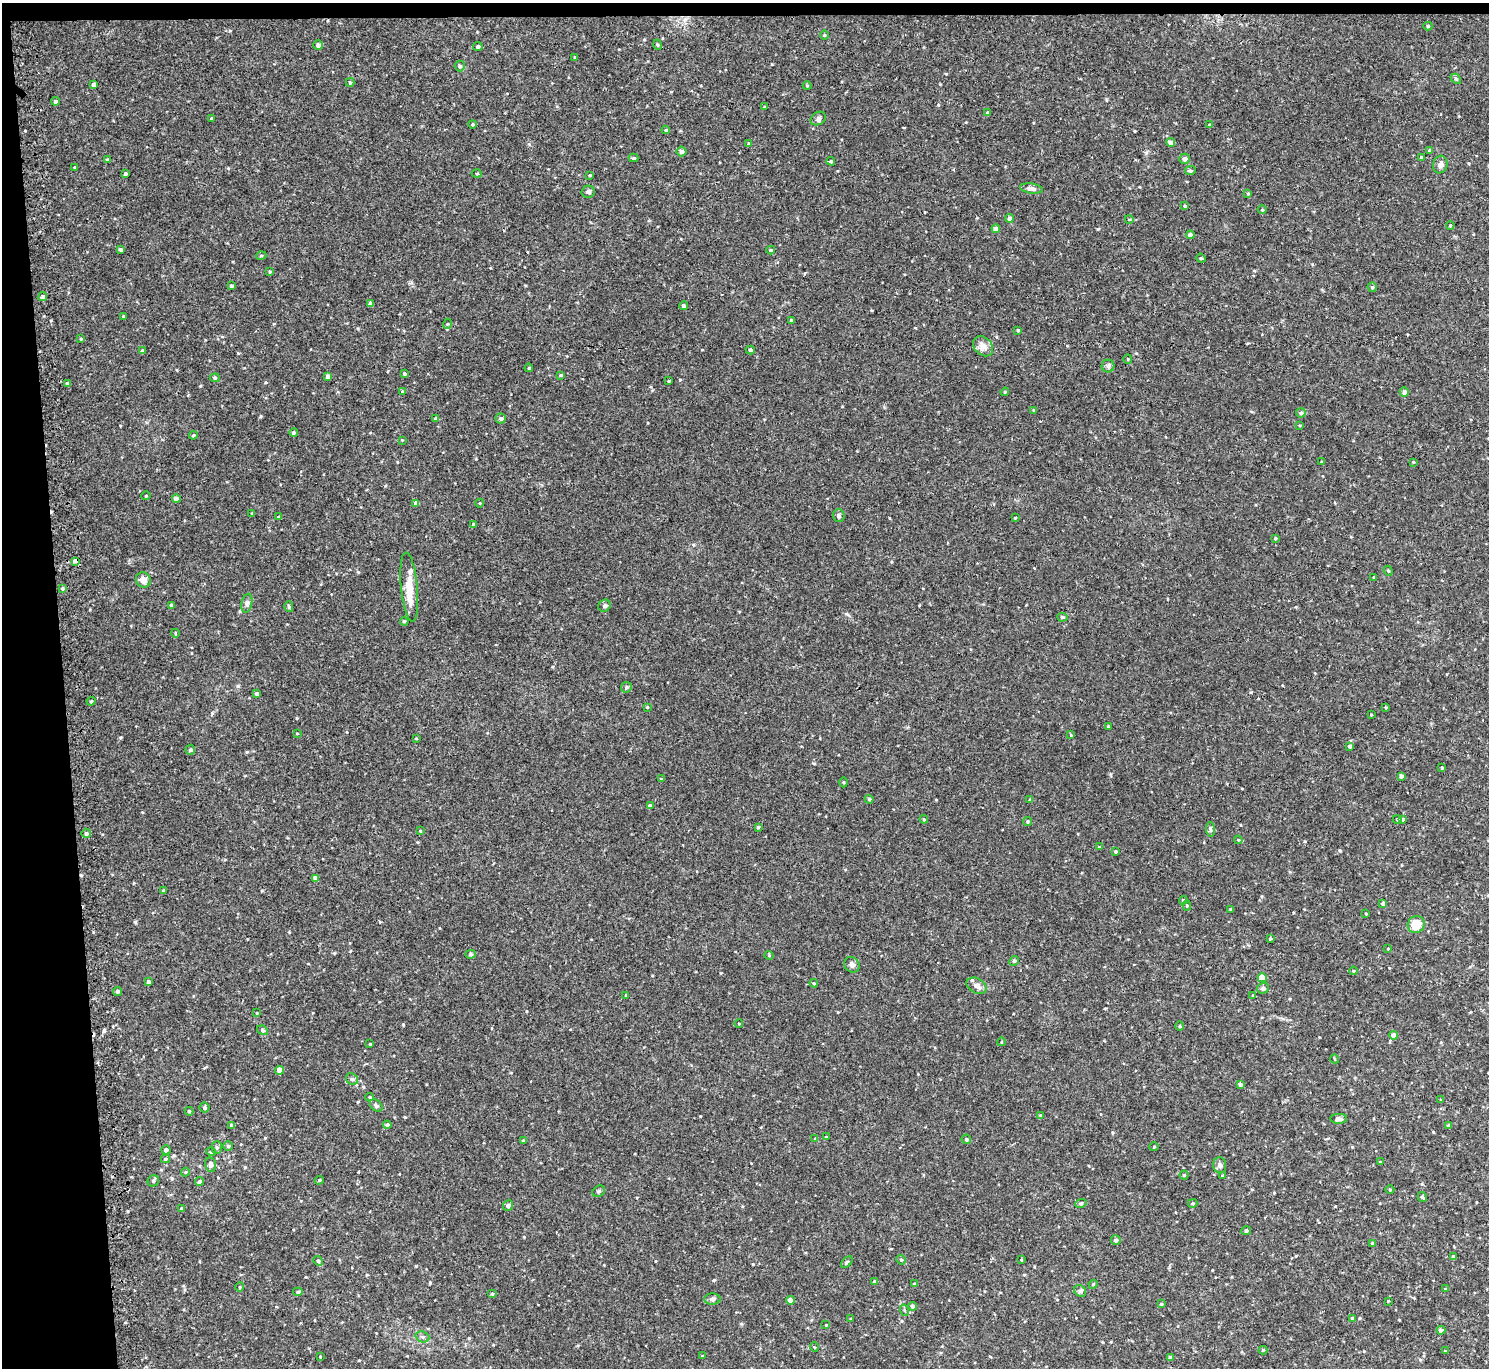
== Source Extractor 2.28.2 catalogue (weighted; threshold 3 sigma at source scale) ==
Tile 1 of 3 x 3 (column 1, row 1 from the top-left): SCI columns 27-1513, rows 2864-4229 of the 4514 x 4445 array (HDU 1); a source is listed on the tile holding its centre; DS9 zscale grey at full resolution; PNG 1491 x 1370 px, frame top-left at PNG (2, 3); each listed source drawn as its Kron ellipse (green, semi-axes under 4 px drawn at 4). Shown black and unused: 5% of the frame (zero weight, under 2 of 3 exposures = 3% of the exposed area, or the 3 px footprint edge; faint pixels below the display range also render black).
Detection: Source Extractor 2.28.2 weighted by HDU 2 'WHT'; one run over the whole footprint, this tile lists its part. Background 0.0229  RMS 0.0074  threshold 0.0333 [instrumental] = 3 sigma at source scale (4.5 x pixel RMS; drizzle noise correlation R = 1.50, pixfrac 1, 0.05/0.05 arcsec/px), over >= 5 px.
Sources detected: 243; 1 cosmic-ray / hot-pixel residue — neither listed nor drawn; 2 inside a brighter listed object's ellipse — not listed separately; the other 240 listed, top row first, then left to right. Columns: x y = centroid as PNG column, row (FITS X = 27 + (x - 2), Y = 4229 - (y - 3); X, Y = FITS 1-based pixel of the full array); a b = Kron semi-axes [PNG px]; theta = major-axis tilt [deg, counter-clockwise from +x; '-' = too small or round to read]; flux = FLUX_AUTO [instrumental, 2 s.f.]
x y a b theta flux
1428 26 4 4 - 0.96
824 35 5 3 - 0.59
318 45 5 5 - 2.3
658 45 5 3 - 0.69
478 46 5 4 - 1.5
575 57 3 3 - 0.53
460 66 5 5 - 1.1
1456 79 6 4 -42 1
350 82 4 4 - 0.91
94 84 4 3 - 2.1
807 86 4 4 - 0.69
55 101 4 4 - 1.5
764 107 3 2 - 0.58
988 112 3 3 - 0.98
212 118 3 3 - 1.1
818 119 8 6 32 1.9
473 124 4 3 - 0.86
1209 125 3 3 - 0.79
666 130 4 3 - 0.9
1171 142 4 4 - 3.9
749 144 4 4 - 1.1
1429 150 4 4 - 1.1
681 151 5 5 - 2.2
1421 157 3 3 - 0.72
634 158 5 4 - 1.2
1184 159 5 5 - 3.2
108 160 3 3 - 1.3
831 161 4 4 - 1
1440 164 9 7 72 2.7
75 167 3 3 - 0.95
1190 171 5 4 - 1.2
125 174 3 3 - 1.3
477 174 5 3 - 0.66
589 175 3 3 - 0.67
1031 188 11 5 -8 2.7
588 192 6 6 - 2.2
1248 193 4 4 - 0.7
1185 206 4 4 - 0.98
1262 210 4 3 - 0.65
1009 218 4 4 - 3.1
1129 219 4 3 - 0.63
1450 225 4 3 - 0.88
996 229 4 4 - 4.8
1190 235 4 4 - 2.5
121 250 4 4 - 1.4
771 250 4 3 - 1
261 256 5 3 - 0.67
1201 258 5 4 - 0.88
270 271 4 3 - 0.78
231 286 4 3 - 1.1
1372 287 5 4 - 1.3
43 297 4 4 - 1.9
370 304 4 4 - 2.7
683 306 4 4 - 1.5
124 316 4 3 - 1
792 320 3 3 - 1.6
447 324 5 3 - 0.69
1018 330 3 3 - 1
81 339 4 3 - 0.64
983 346 11 8 -46 4.6
750 350 5 3 - 1.2
142 351 4 3 - 1.4
1128 359 4 4 - 0.69
1108 366 6 6 - 1.6
529 368 4 3 - 0.66
404 373 4 3 - 1.1
561 375 4 3 - 1.1
328 376 4 4 - 3
215 378 5 4 - 0.85
669 381 3 2 - 0.81
68 383 3 3 - 1.4
402 392 4 4 - 0.93
1005 392 4 4 - 0.76
1404 392 4 4 - 2.8
1034 410 3 3 - 0.88
1301 413 4 4 - 1.8
501 418 5 5 - 1.3
436 419 4 4 - 2.4
1300 425 4 3 - 0.65
294 432 4 4 - 1.3
193 435 4 3 - 0.99
402 440 3 3 - 0.49
1322 462 4 3 - 0.68
1413 462 3 3 - 0.56
146 496 5 3 - 0.59
176 499 4 4 - 4.7
416 503 4 4 - 3.4
480 503 4 3 - 0.57
252 513 3 3 - 0.76
839 516 6 6 - 1.4
279 517 4 3 - 1.4
1015 518 3 3 - 0.69
473 524 3 3 - 0.69
1275 538 3 3 - 0.77
75 561 4 4 - 3.9
1388 571 5 4 - 0.9
1374 577 4 3 - 0.56
143 580 8 7 - 5
409 587 35 8 -85 14
62 589 3 3 - 1.2
247 603 9 5 77 1.9
171 605 4 4 - 1.6
604 606 6 5 - 1.7
289 607 5 4 - 1.1
1062 617 5 4 - 1.3
404 621 4 3 - 0.83
175 633 4 2 - 0.53
626 687 6 5 - 1.1
257 694 4 4 - 1.5
91 701 4 4 - 0.78
647 707 4 3 - 0.62
1386 707 4 3 - 0.55
1371 714 3 2 - 0.51
1108 727 4 4 - 1.1
297 733 4 2 - 0.44
1071 735 4 3 - 0.63
416 738 3 3 - 0.61
1350 746 4 4 - 2.1
190 750 5 4 - 1.5
1442 768 3 3 - 0.7
1401 776 4 3 - 1.9
661 779 4 3 - 0.76
843 782 5 3 - 0.68
869 799 4 4 - 1.1
1030 800 4 3 - 0.86
650 806 4 4 - 2.3
924 819 4 3 - 0.71
1402 819 4 3 - 1.9
1397 820 4 3 - 0.79
1028 821 4 4 - 0.91
758 827 3 3 - 1
1210 829 7 4 -84 1.2
420 831 3 3 - 0.58
86 833 5 4 - 1.8
1238 840 4 4 - 0.8
1099 847 3 3 - 0.83
1115 851 3 3 - 0.98
315 878 4 4 - 2.9
163 891 4 3 - 1
1183 900 4 4 - 1.1
1383 903 4 3 - 2.3
1187 905 5 4 - 1.1
1231 909 4 3 - 0.96
1366 914 3 3 - 0.59
1416 924 9 8 - 14
1270 938 3 3 - 0.77
1388 949 4 3 - 0.6
470 954 5 4 - 1.1
769 955 4 4 - 0.69
1014 961 5 4 - 0.92
852 965 8 7 - 2.6
1353 971 4 3 - 0.76
1262 978 4 4 - 13
148 982 4 3 - 1.9
814 983 4 3 - 0.72
977 986 10 7 -28 3.2
1263 988 6 5 - 1.9
117 991 4 4 - 1.2
626 995 4 3 - 0.68
1253 996 4 4 - 0.87
257 1013 3 2 - 0.54
739 1024 4 3 - 0.55
1180 1026 4 4 - 0.77
262 1030 6 4 -36 1.2
1393 1035 4 4 - 3.6
1001 1042 4 3 - 0.52
370 1044 3 3 - 0.7
1335 1059 4 3 - 0.53
280 1070 4 4 - 6.6
352 1079 6 5 - 1.5
1240 1084 4 3 - 1.8
369 1097 4 4 - 0.72
1441 1100 3 3 - 0.75
376 1106 7 5 -41 1.9
204 1107 5 5 - 1.1
189 1111 4 4 - 0.84
1040 1115 4 3 - 0.7
1339 1119 8 5 2 2.2
231 1125 4 4 - 1.4
387 1125 4 4 - 1.8
1449 1126 4 3 - 1.6
826 1137 4 4 - 0.58
815 1139 4 4 - 0.67
966 1139 5 4 - 1.2
523 1141 4 3 - 0.73
228 1146 5 5 - 1.1
217 1147 6 5 - 1.4
1154 1147 5 3 - 0.55
166 1150 4 4 - 2.3
211 1152 5 3 - 0.66
165 1159 4 3 - 0.92
1380 1162 3 3 - 0.53
211 1165 7 5 -79 3
1220 1165 8 6 -85 2.2
185 1172 4 4 - 0.67
1184 1175 4 4 - 0.85
1222 1176 4 3 - 0.59
319 1180 4 4 - 0.8
153 1181 6 5 - 1.5
199 1182 4 4 - 1.5
1390 1189 4 3 - 0.65
599 1191 7 5 32 1.2
1422 1197 5 4 - 1.5
1081 1203 6 3 18 0.94
1193 1203 5 3 - 0.85
508 1205 6 5 - 1.3
181 1208 3 3 - 0.61
1246 1231 5 4 - 0.85
1116 1240 5 4 - 2
1372 1243 4 3 - 1.1
1453 1257 3 3 - 1.7
901 1260 5 4 - 1
1021 1260 3 2 - 0.58
318 1261 5 4 - 0.99
847 1262 7 4 45 1.1
875 1282 4 3 - 2.2
914 1284 4 3 - 0.79
1093 1284 4 4 - 0.82
240 1287 5 4 - 0.79
1445 1289 4 3 - 0.71
1080 1291 6 5 - 1.4
298 1292 5 4 - 1.3
492 1294 5 3 - 0.66
712 1299 8 5 2 1.7
790 1300 4 4 - 4.6
1388 1301 3 3 - 0.44
1161 1304 4 3 - 0.79
912 1306 4 4 - 2.8
904 1310 6 3 -71 0.79
1352 1318 4 4 - 1.1
851 1319 3 2 - 0.81
826 1325 3 2 - 0.52
1441 1330 4 4 - 2.7
422 1337 7 5 -20 1.7
814 1347 5 3 - 0.56
1263 1350 4 4 - 0.67
1445 1351 4 3 - 0.89
702 1356 3 3 - 0.48
320 1357 4 3 - 0.57
1171 1357 4 4 - 2.2
Overlapping masked pixels (flux is a lower limit): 1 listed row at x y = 75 561
Unlisted compact peaks at least as high as the median listed source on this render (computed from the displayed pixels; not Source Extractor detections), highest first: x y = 135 922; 104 1030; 403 1024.